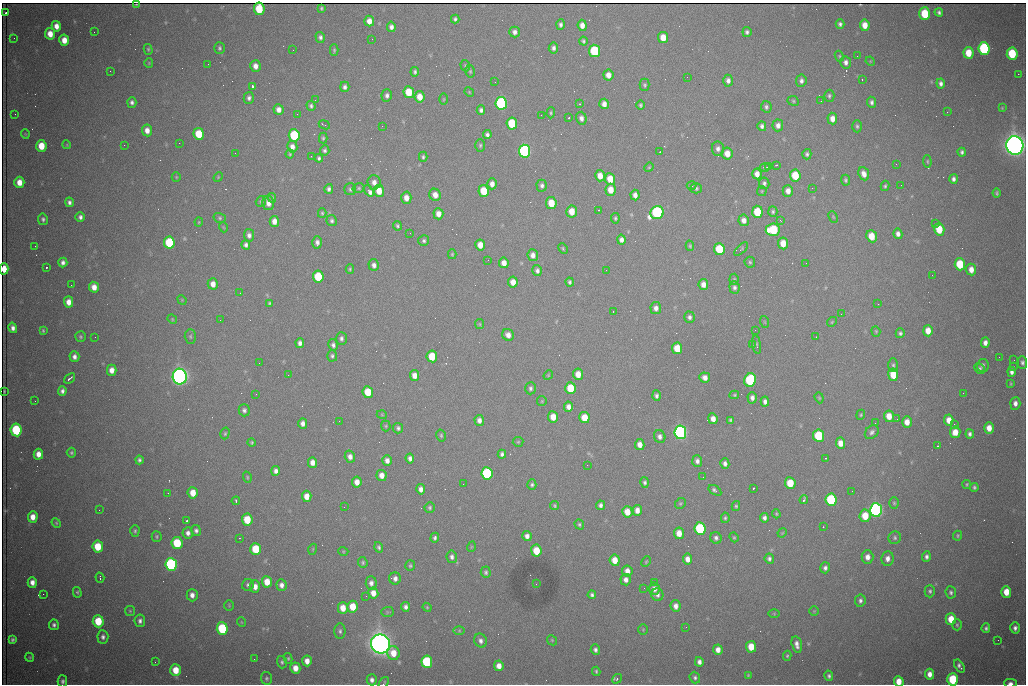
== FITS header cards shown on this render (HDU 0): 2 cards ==
NAXIS1  =                 1024 /fastest changing axis
NAXIS2  =                  682 /next to fastest changing axis

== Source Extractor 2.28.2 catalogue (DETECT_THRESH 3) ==
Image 1024 x 682 px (HDU 0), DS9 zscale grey, 1 PNG px = 1 image px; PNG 1028 x 686 px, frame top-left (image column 1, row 682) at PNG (2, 3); each listed source drawn as its Kron ellipse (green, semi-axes under 4 px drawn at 4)
Background 2330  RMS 30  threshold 89.1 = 3 sigma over >= 5 px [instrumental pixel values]
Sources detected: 503; of the 503, the 500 brightest by FLUX_AUTO listed and drawn (3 fainter detections omitted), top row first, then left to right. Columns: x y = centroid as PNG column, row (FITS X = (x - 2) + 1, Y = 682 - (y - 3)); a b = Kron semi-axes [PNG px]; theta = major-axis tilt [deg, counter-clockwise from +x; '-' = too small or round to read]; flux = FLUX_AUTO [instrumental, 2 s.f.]
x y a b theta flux
136 5 3 2 - 1.3e+03
321 8 3 3 - 3.0e+03
259 9 6 5 - 6.9e+04
6 12 3 3 - 3.9e+03
939 12 4 4 - 4.8e+03
925 14 6 5 - 8.0e+04
455 19 4 4 - 4.2e+03
369 21 5 5 - 1.6e+04
840 24 4 4 - 5.2e+03
561 25 5 4 - 5.6e+03
582 25 5 4 - 1.4e+04
865 25 6 5 - 2.3e+04
56 26 5 4 - 1.5e+04
391 27 5 4 - 7.8e+03
94 32 2 2 - 1.1e+03
515 32 5 5 - 8.0e+03
747 32 5 4 - 5.0e+03
50 34 5 5 - 2.4e+04
320 37 5 4 - 6.2e+03
14 38 2 2 - 1.2e+03
663 38 6 5 - 2.9e+04
372 39 2 2 - 1.1e+03
64 40 5 5 - 2.3e+04
583 41 4 3 - 3.6e+03
219 48 6 5 - 3.9e+03
553 48 5 4 - 6.5e+03
148 49 5 4 - 2.9e+03
984 49 6 5 - 3.0e+05
293 50 2 2 - 9.3e+02
334 50 6 4 -89 3.1e+03
594 51 6 5 - 1.6e+05
968 53 6 5 - 4.0e+04
1012 54 6 5 - 9.9e+04
839 56 6 4 -63 2.4e+03
857 56 2 2 - 2.2e+03
870 61 5 4 - 2.0e+03
846 62 6 5 - 8.1e+03
149 63 5 4 - 2.1e+03
208 64 2 2 - 3.0e+03
255 66 6 5 - 1.3e+04
465 66 6 4 -73 2.7e+03
110 71 2 2 - 9.2e+02
470 71 6 5 - 3.1e+03
415 72 4 3 - 4.2e+03
1018 74 2 2 - 1.5e+04
608 75 5 5 - 1.6e+04
687 77 2 2 - 8.7e+02
862 79 3 2 - 4.0e+03
728 81 6 5 - 8.4e+03
801 81 6 5 - 7.0e+03
495 82 2 2 - 8.5e+02
941 83 5 4 - 7.2e+03
645 85 6 5 - 3.3e+03
252 86 3 3 - 1.1e+05
345 87 5 4 - 6.1e+03
409 92 6 5 - 5.0e+04
469 92 5 4 - 2.0e+03
387 95 6 5 - 6.4e+03
829 96 6 5 - 4.0e+03
420 97 5 5 - 2.5e+04
249 98 6 5 - 6.1e+03
444 99 6 4 89 2.0e+03
315 100 2 2 - 1.1e+03
793 101 6 4 -24 3.1e+03
821 101 2 2 - 1.0e+03
132 102 5 4 - 6.0e+03
871 102 5 4 - 5.8e+03
501 103 6 5 - 4.4e+05
580 104 3 2 - 1.1e+03
604 104 5 5 - 1.2e+04
640 105 4 4 - 3.4e+03
311 106 5 4 - 4.6e+03
766 107 6 5 - 4.7e+03
1002 108 4 3 - 1.9e+03
279 110 5 5 - 1.2e+04
481 110 5 4 - 5.9e+03
947 112 3 2 - 3.4e+03
551 113 5 4 - 2.7e+03
15 114 2 2 - 1.0e+03
297 114 2 2 - 2.6e+03
541 115 2 2 - 1.3e+03
569 118 3 2 - 2.3e+03
581 118 6 5 - 8.9e+03
832 119 6 5 - 1.6e+04
512 123 6 5 - 9.9e+04
324 125 6 2 -24 3.4e+03
778 125 6 5 - 1.0e+04
382 126 3 2 - 1.9e+03
762 126 5 4 - 6.0e+03
857 126 6 5 - 3.9e+03
147 130 6 5 - 1.6e+04
25 134 5 3 - 1.5e+03
199 134 6 5 - 6.0e+04
294 135 6 5 - 1.3e+05
487 135 4 4 - 5.6e+03
323 138 5 4 - 3.2e+03
179 143 2 2 - 3.8e+03
67 145 4 3 - 1.9e+03
124 145 2 2 - 1.8e+03
480 145 6 5 - 3.2e+03
1015 145 9 8 - 2.3e+06
41 146 6 5 - 4.2e+04
292 147 6 5 - 1.1e+04
718 149 7 6 - 8.0e+03
325 150 5 4 - 4.2e+03
525 151 6 5 - 5.5e+05
660 152 3 2 - 1.3e+03
962 152 4 4 - 4.7e+03
235 153 2 2 - 1.4e+03
290 154 4 4 - 2.7e+03
727 154 6 5 - 2.5e+04
807 154 5 4 - 4.5e+03
311 156 3 2 - 1.7e+03
423 157 5 3 - 3.8e+03
319 158 4 4 - 5.0e+03
927 161 6 4 -84 2.4e+03
896 164 3 2 - 1.4e+03
776 165 3 2 - 1.6e+03
649 167 5 4 - 2.3e+03
765 167 5 3 - 3.5e+03
769 167 4 3 - 3.0e+03
757 174 5 4 - 1.4e+04
864 174 7 5 -66 1.3e+04
795 175 6 5 - 6.2e+04
600 176 5 5 - 2.0e+04
176 177 5 4 - 2.4e+03
218 177 5 4 - 2.1e+03
610 179 6 5 - 3.5e+04
953 179 5 4 - 6.6e+03
846 180 5 4 - 3.7e+03
19 182 6 5 - 2.2e+04
374 182 7 6 - 1.1e+04
764 183 6 5 - 5.7e+03
492 184 5 4 - 1.2e+04
692 185 5 4 - 3.3e+03
901 185 2 2 - 1.5e+03
542 186 6 5 - 6.1e+03
885 186 5 4 - 3.2e+03
359 188 6 5 - 3.2e+03
696 188 5 5 - 3.6e+03
812 188 3 2 - 3.0e+03
329 189 5 4 - 5.9e+03
350 189 6 6 - 4.4e+03
611 190 6 5 - 2.5e+04
369 191 6 3 -50 1.5e+04
379 191 6 5 - 2.7e+04
484 191 6 5 - 6.2e+04
762 191 5 4 - 2.3e+03
788 191 6 5 - 1.4e+04
997 193 4 3 - 3.1e+03
435 195 6 5 - 1.6e+04
635 195 5 4 - 1.0e+04
272 198 5 4 - 2.9e+03
406 198 6 5 - 1.6e+04
261 201 5 5 - 3.4e+03
69 202 5 4 - 6.2e+03
268 203 7 5 -76 1.3e+04
551 203 6 5 - 4.0e+04
599 210 3 2 - 1.1e+03
572 211 6 5 - 2.9e+04
757 212 6 5 - 7.0e+04
773 212 5 4 - 4.2e+03
322 213 5 4 - 2.6e+03
657 213 7 6 - 3.8e+05
438 214 5 5 - 1.6e+04
80 217 5 5 - 6.7e+03
833 217 6 4 -65 2.1e+03
220 218 6 5 - 3.3e+03
615 218 5 4 - 3.1e+03
43 219 6 5 - 4.6e+03
744 220 6 5 - 1.2e+04
780 220 3 3 - 2.7e+03
274 221 5 4 - 1.5e+04
332 221 5 5 - 4.9e+03
199 222 4 4 - 1.9e+03
936 224 2 2 - 4.9e+03
397 226 5 4 - 3.4e+03
223 227 5 3 - 1.5e+03
939 229 6 5 - 4.9e+04
773 230 7 6 - 1.3e+05
410 233 2 2 - 8.7e+02
898 234 5 4 - 8.8e+03
249 235 6 5 - 7.8e+03
872 236 6 5 - 3.7e+04
621 240 5 4 - 8.6e+03
424 241 5 5 - 4.5e+03
317 242 6 4 -88 7.2e+03
169 243 6 5 - 1.3e+05
783 243 6 5 - 2.8e+04
246 245 4 4 - 6.2e+03
480 245 5 5 - 2.2e+04
35 246 2 2 - 9.6e+02
690 246 5 4 - 2.8e+03
563 248 6 4 -64 2.4e+03
719 249 6 5 - 8.2e+04
741 249 9 4 42 3.6e+03
452 254 5 4 - 2.6e+03
533 255 6 5 - 1.1e+04
488 260 3 2 - 2.1e+03
63 262 5 4 - 7.6e+03
750 262 5 5 - 3.6e+03
504 263 5 4 - 1.5e+04
806 263 2 2 - 1.1e+03
960 264 6 5 - 8.3e+04
374 265 6 5 - 8.2e+03
46 267 3 2 - 4.0e+03
4 269 5 4 - 3.2e+04
350 269 5 4 - 2.8e+03
971 269 6 5 - 1.6e+04
537 270 5 4 - 6.0e+03
606 270 2 2 - 1.2e+03
932 275 2 2 - 1.1e+03
318 277 6 5 - 8.9e+04
734 279 5 4 - 2.8e+03
513 282 5 5 - 1.9e+04
570 282 4 4 - 4.3e+03
213 284 6 5 - 1.5e+04
703 284 5 4 - 1.3e+04
71 285 2 2 - 6.7e+03
94 287 5 5 - 1.6e+04
734 287 6 5 - 5.5e+03
240 293 2 2 - 1.1e+03
182 300 5 4 - 1.8e+03
69 302 5 4 - 1.7e+04
270 303 3 3 - 3.1e+03
878 304 2 2 - 1.4e+03
656 308 6 5 - 9.7e+03
613 311 3 2 - 1.8e+03
841 314 2 2 - 2.6e+03
689 317 6 5 - 5.9e+03
172 319 5 4 - 2.2e+03
220 320 2 2 - 9.2e+02
765 322 6 3 -71 1.9e+03
832 322 5 4 - 2.3e+03
479 324 5 4 - 2.3e+03
13 328 5 4 - 9.4e+03
755 330 2 2 - 1.5e+03
43 331 4 3 - 2.7e+03
876 331 5 4 - 2.4e+03
928 331 5 5 - 2.3e+04
900 333 5 4 - 4.2e+03
508 335 6 5 - 1.3e+04
190 336 7 5 -89 3.9e+03
80 337 5 5 - 3.1e+03
95 337 2 2 - 8.7e+02
816 337 3 2 - 1.7e+03
341 338 6 5 - 5.6e+03
300 343 5 4 - 7.6e+03
985 343 5 4 - 1.0e+04
333 345 6 4 -78 5.8e+03
752 345 2 2 - 4.3e+03
757 345 9 3 -81 3.0e+03
677 348 6 5 - 5.1e+04
332 356 6 5 - 4.4e+03
432 356 6 5 - 5.7e+04
74 357 5 5 - 8.5e+03
999 357 2 2 - 9.0e+02
1014 360 2 2 - 2.3e+03
259 363 2 2 - 1.8e+03
1022 363 6 4 -89 5.1e+03
893 365 7 4 -90 4.0e+03
983 365 6 5 - 5.3e+03
1013 366 2 2 - 2.2e+04
980 368 5 4 - 4.0e+03
112 370 5 5 - 1.5e+04
1012 372 5 4 - 8.1e+03
578 374 5 5 - 2.2e+04
288 375 3 2 - 1.6e+03
414 375 5 4 - 1.6e+04
548 375 5 4 - 2.2e+03
893 375 6 5 - 4.0e+04
180 377 8 7 - 1.5e+06
70 378 6 2 39 3.6e+03
705 378 5 5 - 1.1e+04
750 380 7 6 - 2.3e+05
1011 384 3 3 - 2.1e+03
530 388 6 5 - 5.2e+03
570 388 6 5 - 6.6e+04
4 391 3 2 - 2.1e+03
62 391 5 4 - 6.9e+03
368 392 6 5 - 5.4e+04
963 393 2 2 - 8.6e+02
256 394 3 2 - 2.2e+03
734 395 5 4 - 2.7e+03
656 396 5 4 - 5.6e+03
752 398 6 4 -88 8.1e+03
819 398 5 4 - 2.5e+03
35 401 2 2 - 1.6e+03
542 401 5 4 - 2.3e+03
765 402 5 4 - 7.8e+03
1015 403 6 5 - 9.7e+03
569 407 5 4 - 1.1e+04
244 410 6 5 - 5.7e+03
382 415 5 3 - 1.6e+03
861 415 5 4 - 2.5e+03
889 416 6 5 - 2.6e+04
553 417 5 5 - 2.6e+04
584 418 6 5 - 4.1e+04
713 419 5 4 - 1.5e+04
897 419 2 2 - 1.1e+03
479 420 5 5 - 1.0e+04
730 420 4 3 - 3.2e+03
949 420 5 4 - 2.0e+04
339 421 3 2 - 1.4e+03
907 422 5 4 - 1.9e+04
303 423 5 4 - 1.0e+04
875 423 3 2 - 1.9e+03
954 424 2 2 - 9.7e+03
386 426 5 5 - 2.6e+03
398 428 5 5 - 4.9e+03
989 428 5 5 - 2.1e+04
16 430 6 5 - 1.6e+05
680 432 7 6 - 8.1e+05
872 432 8 6 44 6.4e+03
955 432 6 5 - 2.4e+04
225 433 6 4 73 2.9e+03
970 434 4 4 - 5.5e+03
441 435 6 4 -76 3.1e+03
660 436 6 5 - 8.0e+03
819 436 6 5 - 1.2e+05
518 442 5 5 - 2.8e+03
252 443 4 4 - 3.0e+03
840 443 5 4 - 2.0e+04
640 445 5 4 - 1.5e+04
938 446 2 2 - 1.3e+03
71 453 5 4 - 3.3e+03
38 454 5 5 - 1.7e+04
502 454 4 4 - 5.7e+03
350 457 6 5 - 1.0e+04
410 458 5 4 - 8.0e+03
826 458 3 2 - 2.2e+03
139 460 4 3 - 4.6e+03
387 460 5 5 - 1.1e+04
697 461 6 5 - 7.7e+03
312 462 5 4 - 1.4e+04
725 463 5 4 - 7.6e+03
587 465 2 2 - 5.5e+03
276 471 5 4 - 8.8e+03
487 473 6 5 - 2.5e+05
382 475 5 5 - 1.5e+04
247 477 6 4 -73 2.2e+03
703 477 2 2 - 9.2e+02
357 482 5 5 - 1.7e+04
645 482 5 4 - 4.7e+03
790 483 6 5 - 5.1e+04
463 484 2 2 - 1.1e+03
967 484 4 4 - 2.4e+03
532 485 5 4 - 4.1e+03
974 487 4 4 - 3.9e+03
754 488 3 2 - 4.3e+03
421 489 5 4 - 1.0e+04
715 490 7 4 -34 6.0e+03
852 491 3 2 - 1.6e+03
168 493 2 2 - 8.4e+02
193 493 5 5 - 2.9e+04
307 496 5 4 - 2.1e+04
804 500 4 3 - 7.1e+03
831 500 6 5 - 1.8e+05
236 501 4 2 - 2.6e+03
680 503 6 5 - 3.0e+03
894 503 6 5 - 3.1e+03
600 505 5 4 - 6.4e+03
555 506 4 4 - 2.9e+03
736 506 5 4 - 3.2e+03
344 507 2 2 - 4.3e+03
430 508 5 5 - 3.6e+03
99 510 2 2 - 8.7e+02
637 510 5 4 - 1.4e+04
876 510 7 6 - 8.0e+05
627 512 6 5 - 2.7e+04
776 514 5 3 - 2.4e+03
865 516 6 5 - 4.3e+04
33 517 5 5 - 1.9e+04
725 518 5 3 - 3.3e+03
764 518 5 4 - 7.0e+03
247 520 6 5 - 5.9e+04
187 521 3 3 - 4.0e+03
56 523 5 4 - 2.5e+03
579 524 5 4 - 3.3e+03
823 527 3 2 - 2.1e+03
700 529 6 5 - 1.9e+05
196 530 5 4 - 5.8e+03
135 531 6 4 87 3.4e+03
188 533 5 5 - 8.1e+03
679 533 6 5 - 2.4e+04
782 533 5 4 - 1.9e+03
527 536 5 4 - 9.6e+03
958 536 5 4 - 2.7e+03
157 537 5 5 - 2.8e+03
734 537 5 4 - 2.4e+03
239 538 2 2 - 1.4e+03
435 538 5 4 - 4.5e+03
716 538 6 5 - 6.2e+03
895 538 6 6 - 4.3e+03
177 543 6 5 - 9.6e+04
98 547 6 5 - 5.4e+04
379 547 5 4 - 4.0e+03
471 547 5 3 - 1.7e+03
256 549 6 5 - 7.5e+04
313 549 5 3 - 1.8e+03
343 551 5 3 - 1.8e+03
536 551 6 5 - 5.2e+04
452 557 6 5 - 7.1e+03
867 557 7 6 - 1.3e+04
926 557 5 4 - 6.4e+03
887 558 7 6 - 1.1e+04
688 559 5 4 - 1.4e+04
769 559 5 4 - 5.3e+03
615 560 5 5 - 2.8e+04
363 562 5 4 - 3.1e+03
646 562 5 3 - 2.3e+03
171 565 6 6 - 4.9e+05
410 566 5 5 - 3.4e+03
825 568 5 5 - 6.3e+03
627 571 6 5 - 1.5e+04
486 572 6 5 - 4.4e+03
100 578 5 2 - 2.0e+03
395 578 6 6 - 9.5e+03
626 580 5 5 - 9.8e+03
32 582 5 4 - 1.2e+04
267 582 6 5 - 3.0e+04
371 583 7 5 -87 8.6e+03
654 583 3 3 - 1.0e+05
536 584 2 2 - 1.1e+03
248 585 6 5 - 4.9e+03
281 585 6 5 - 9.6e+03
255 587 6 5 - 1.6e+04
644 588 2 2 - 1.1e+03
654 589 6 5 - 1.1e+04
930 591 6 5 - 4.4e+03
77 592 5 4 - 3.1e+03
951 592 6 5 - 4.6e+03
1006 592 6 5 - 3.2e+04
373 593 5 5 - 1.8e+04
43 594 2 2 - 9.5e+03
192 595 6 5 - 1.2e+04
592 595 4 4 - 4.9e+03
657 595 6 6 - 7.1e+03
366 596 2 2 - 1.1e+03
860 601 6 5 - 6.1e+03
229 605 5 4 - 2.4e+03
676 606 6 5 - 1.1e+04
353 607 6 5 - 4.2e+04
405 607 5 4 - 6.9e+03
427 607 4 4 - 2.2e+03
343 608 6 5 - 2.5e+04
130 611 5 5 - 2.8e+03
814 611 5 5 - 2.1e+03
388 612 6 5 - 3.1e+03
774 614 6 4 -1 1.6e+03
951 619 6 5 - 3.8e+04
98 621 6 5 - 6.4e+04
140 621 6 5 - 7.3e+03
241 622 5 3 - 1.5e+03
54 625 5 5 - 5.7e+03
957 625 5 4 - 3.1e+03
686 627 2 2 - 9.9e+02
986 628 5 4 - 4.4e+03
1015 628 5 5 - 7.3e+03
222 629 6 5 - 1.6e+05
643 629 5 4 - 2.2e+03
340 631 8 5 -89 5.0e+03
459 631 6 4 1 2.7e+03
103 637 6 5 - 7.1e+03
12 640 4 4 - 4.4e+03
552 640 5 4 - 2.4e+03
998 640 2 2 - 1.1e+03
480 641 7 6 - 8.0e+03
381 644 10 9 - 2.7e+06
797 645 8 5 -76 9.7e+03
751 647 6 5 - 4.1e+04
595 650 5 4 - 5.6e+03
718 650 5 4 - 1.4e+04
393 653 7 6 - 3.0e+04
787 656 5 4 - 2.6e+03
30 657 5 4 - 2.4e+03
288 658 5 4 - 2.9e+03
254 659 2 2 - 5.5e+03
307 661 5 5 - 1.6e+04
155 662 2 2 - 9.7e+02
282 662 6 5 - 4.3e+03
427 662 6 5 - 1.9e+05
699 662 5 4 - 8.5e+03
499 666 5 4 - 1.6e+04
959 666 7 4 -56 6.8e+03
295 668 5 5 - 2.1e+04
176 670 6 5 - 3.6e+04
596 671 4 3 - 3.0e+03
929 674 5 4 - 1.3e+04
748 675 4 4 - 2.4e+03
829 676 5 4 - 4.6e+03
266 678 6 5 - 4.0e+03
695 678 6 5 - 4.7e+03
617 679 5 4 - 3.6e+03
953 679 6 5 - 1.2e+05
372 680 5 5 - 7.9e+03
62 681 6 4 -89 5.3e+03
899 681 5 5 - 2.7e+04
384 683 6 3 56 1.8e+03
1010 683 6 3 1 9.6e+03
At the frame edge (FLAGS 8, measured only in part): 7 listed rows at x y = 1015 145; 4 269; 953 679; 62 681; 899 681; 384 683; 1010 683
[3 fainter detections neither listed nor drawn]

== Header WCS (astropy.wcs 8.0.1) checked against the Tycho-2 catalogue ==
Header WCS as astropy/WCSLIB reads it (CRVAL/CRPIX/CD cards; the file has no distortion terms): RA---TAN/DEC--TAN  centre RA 06:56:10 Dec +31:26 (104.04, +31.43 deg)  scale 1.44 arcsec/px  FOV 24.5' x 16.3'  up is -93 deg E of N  parity flipped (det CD > 0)
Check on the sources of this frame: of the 60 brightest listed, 9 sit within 2.2 arcsec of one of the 16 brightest Tycho-2 stars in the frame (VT <= 13.07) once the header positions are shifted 0.41 arcsec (0.33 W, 0.25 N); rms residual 1.28 arcsec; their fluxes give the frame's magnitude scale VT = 25.43 - 2.5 log10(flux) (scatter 0.23 mag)
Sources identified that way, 9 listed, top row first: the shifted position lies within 2.2 arcsec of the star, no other Tycho-2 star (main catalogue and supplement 1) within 4.4 arcsec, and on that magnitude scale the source's flux lands within +1.5 / -3 mag of the star's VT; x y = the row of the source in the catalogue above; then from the Tycho-2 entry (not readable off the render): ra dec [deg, ICRS J2000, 3 dp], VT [Tycho-2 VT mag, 2 dp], TYC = Tycho-2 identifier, HIP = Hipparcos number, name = IAU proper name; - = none
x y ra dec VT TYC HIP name
594 51 103.904 +31.460 12.65 2437-721-1 - -
525 151 103.952 +31.434 11.53 2437-424-1 - -
657 213 103.978 +31.488 11.51 2437-421-1 - -
773 230 103.984 +31.534 11.82 2437-428-1 - -
180 377 104.065 +31.301 9.89 2437-425-1 - -
750 380 104.055 +31.528 12.03 2437-1294-1 - -
680 432 104.081 +31.501 10.83 2437-37-1 - -
381 644 104.185 +31.385 8.52 2437-370-1 33393 -
427 662 104.192 +31.404 11.68 2437-91-1 - -